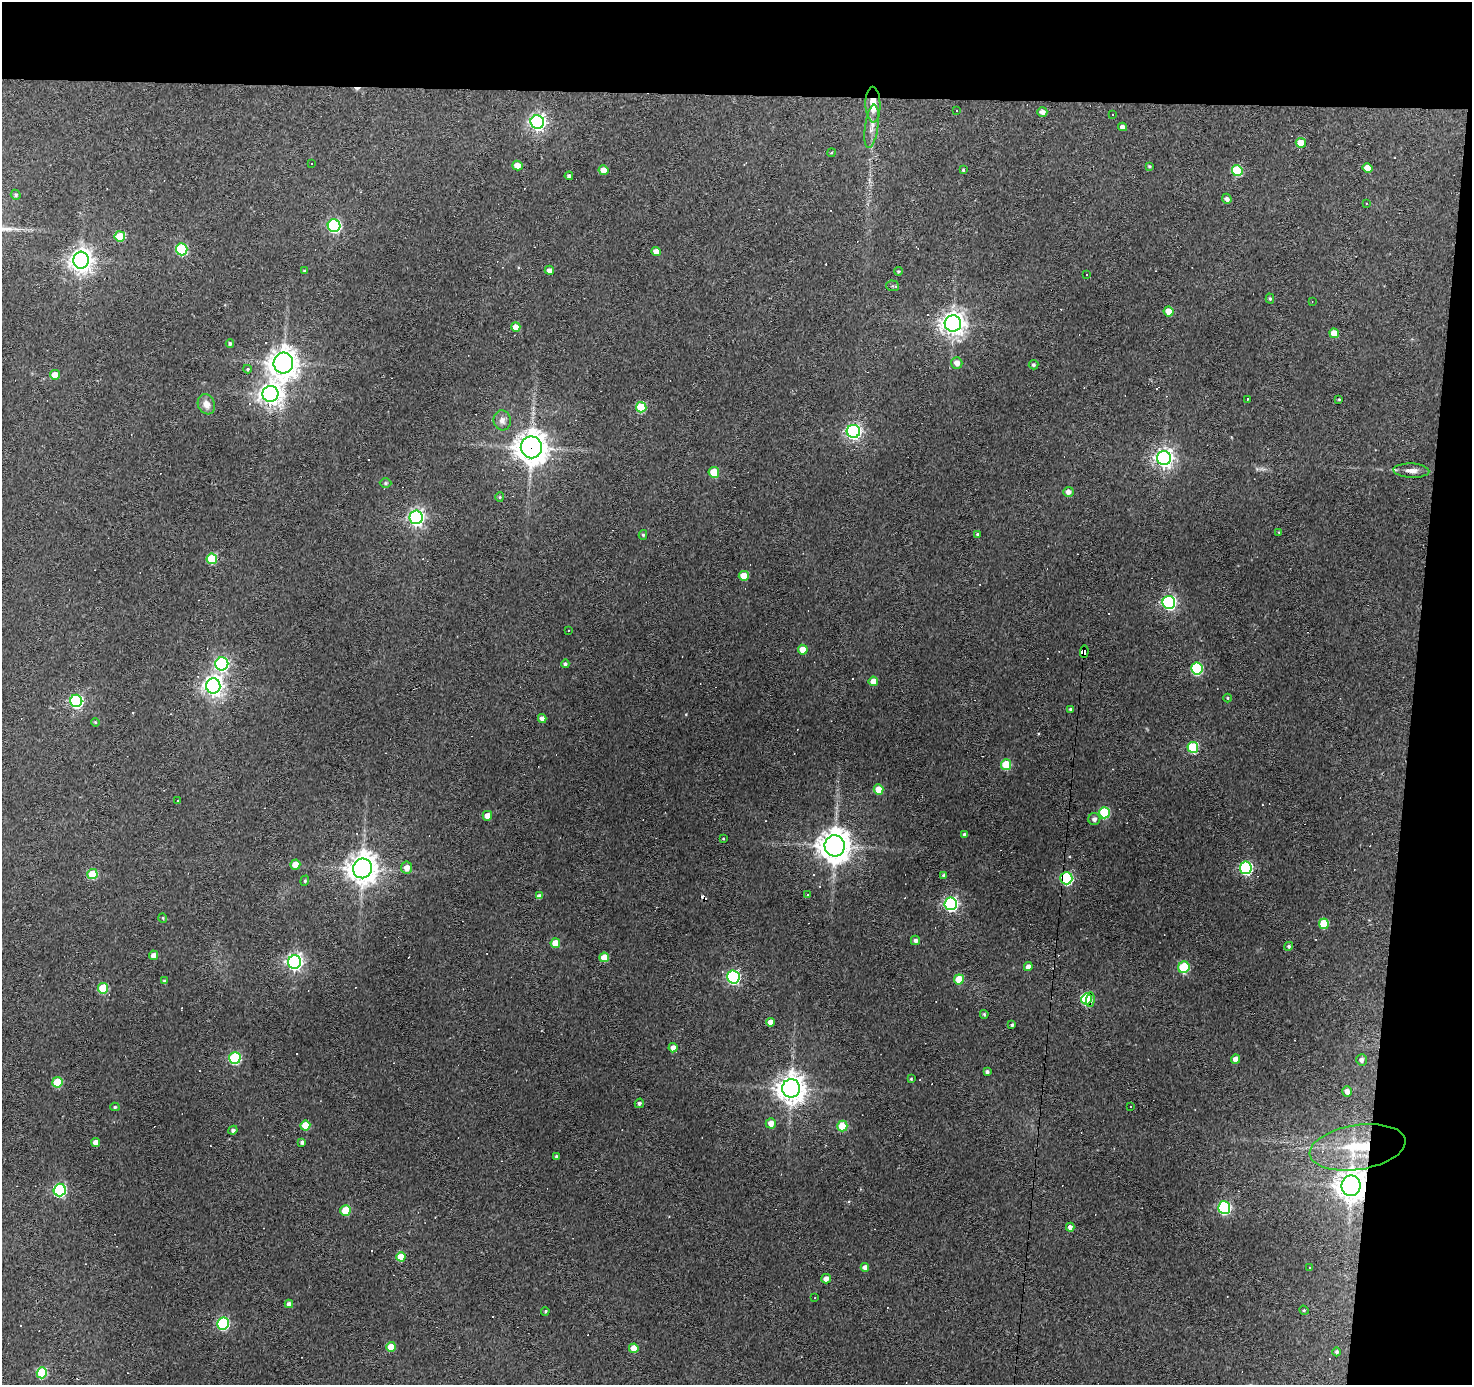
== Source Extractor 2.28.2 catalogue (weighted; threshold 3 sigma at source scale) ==
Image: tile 3 of 3 x 3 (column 3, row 1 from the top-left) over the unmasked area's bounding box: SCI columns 2942-4411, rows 2955-4337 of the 4411 x 4436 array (HDU 1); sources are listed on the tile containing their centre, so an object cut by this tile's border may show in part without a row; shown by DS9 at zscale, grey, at full resolution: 1 PNG px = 1 image px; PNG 1474 x 1387 px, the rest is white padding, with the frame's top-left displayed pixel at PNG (2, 2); every listed detection drawn as its Kron ellipse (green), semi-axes under 4 PNG px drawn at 4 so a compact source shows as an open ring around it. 11% of this frame is shown black and not used: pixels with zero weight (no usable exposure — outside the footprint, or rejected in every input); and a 3 px margin inside the footprint's outer edge (the drizzle kernel's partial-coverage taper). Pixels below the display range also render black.
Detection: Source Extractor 2.28.2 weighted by HDU 2 'WHT'; one run over the whole footprint, this tile lists its part. Background 0.112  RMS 0.0086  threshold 0.0389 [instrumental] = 3 sigma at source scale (4.5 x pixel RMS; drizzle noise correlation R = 1.50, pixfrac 1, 0.05/0.05 arcsec/px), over >= 5 px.
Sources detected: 197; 42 cosmic-ray / hot-pixel residue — neither listed nor drawn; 1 inside a brighter listed object's ellipse — not listed separately; the other 154 listed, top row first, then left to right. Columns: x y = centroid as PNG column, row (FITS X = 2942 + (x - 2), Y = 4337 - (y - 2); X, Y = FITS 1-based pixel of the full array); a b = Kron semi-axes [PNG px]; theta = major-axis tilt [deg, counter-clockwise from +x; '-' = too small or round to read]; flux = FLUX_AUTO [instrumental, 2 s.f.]
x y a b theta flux
873 105 18 7 -88 14
956 110 3 3 - 4.2
1042 112 5 4 - 3.8
1112 114 2 2 - 0.73
537 122 7 6 - 310
872 126 22 6 82 7.1
1123 127 4 4 - 4
1301 143 5 5 - 14
831 153 4 3 - 0.8
312 163 3 3 - 1.7
517 165 5 5 - 8
1149 166 4 3 - 0.93
1367 168 5 5 - 11
604 170 5 5 - 9
963 170 3 3 - 1
1237 171 6 5 - 45
569 176 4 4 - 2.4
16 195 5 4 - 1.5
1227 199 5 4 - 2.8
1366 203 3 2 - 0.56
334 226 6 6 - 140
120 236 5 5 - 21
182 249 6 5 - 64
656 252 5 4 - 6
81 260 8 7 - 730
549 270 4 4 - 4.6
305 271 4 3 - 1.3
898 271 4 4 - 1.2
1086 275 3 3 - 2.4
892 286 6 5 - 1.5
1270 299 5 4 - 1.3
1312 302 3 2 - 0.6
1169 311 5 4 - 11
953 324 8 8 - 690
516 327 5 4 - 8
1334 333 5 4 - 14
230 343 4 4 - 1.7
283 363 10 10 - 990
957 363 6 5 - 6.3
1033 365 5 4 - 1.8
248 369 4 4 - 0.97
55 375 5 5 - 13
270 394 8 8 - 610
1247 399 3 2 - 0.75
1339 399 4 4 - 0.96
206 404 10 8 -69 6.2
641 407 5 5 - 40
502 420 10 8 -82 4.8
853 431 6 6 - 240
531 447 11 10 - 1200
1164 458 7 7 - 450
1411 471 18 7 -2 6.2
714 472 5 5 - 23
386 483 6 5 - 1.3
1068 492 5 5 - 4.1
500 497 5 4 - 1
416 517 7 6 - 290
1279 532 3 3 - 0.71
978 534 4 3 - 1.1
643 535 5 4 - 1.4
212 559 5 5 - 34
744 576 5 5 - 16
1169 602 6 6 - 200
568 631 3 2 - 0.63
803 650 5 5 - 11
1084 652 6 4 87 200
222 664 6 6 - 160
565 664 4 4 - 1.8
1197 669 6 5 - 85
873 681 5 4 - 7.5
213 686 7 7 - 520
1227 698 4 3 - 0.7
76 701 6 6 - 140
1070 709 3 3 - 1
542 718 4 4 - 4.2
95 722 4 3 - 0.81
1193 747 5 5 - 59
1006 765 5 5 - 30
878 790 5 5 - 15
178 800 2 2 - 0.56
1104 813 6 5 - 56
487 816 5 4 - 7.8
1094 819 6 6 - 3.3
964 834 4 3 - 1.3
723 839 4 3 - 0.79
835 846 10 10 - 1300
295 865 5 5 - 14
363 868 10 9 - 1100
407 868 6 5 - 7.2
1246 868 6 6 - 130
92 874 5 5 - 32
944 875 4 3 - 2.4
1066 878 6 6 - 120
305 881 5 4 - 1.1
808 895 4 3 - 0.74
540 896 4 4 - 3.7
951 904 6 6 - 210
163 918 5 3 - 0.79
1324 924 5 5 - 32
915 940 4 4 - 2.9
555 943 5 5 - 14
1289 946 5 4 - 1.6
154 955 5 4 - 5.8
604 957 5 5 - 16
295 962 7 6 - 290
1028 967 4 4 - 4.3
1184 967 6 5 - 48
733 977 6 6 - 150
959 979 5 5 - 20
164 981 4 3 - 1.5
103 988 5 5 - 44
1086 999 5 5 - 84
1090 1000 7 3 85 120
984 1014 4 3 - 1.5
771 1022 4 4 - 6.3
1012 1025 3 3 - 1.7
673 1048 5 4 - 5.2
235 1058 6 5 - 83
1235 1059 4 4 - 7
1361 1060 6 5 - 3
987 1072 4 3 - 2.1
911 1079 4 3 - 0.9
57 1082 5 5 - 33
791 1088 9 9 - 1000
1347 1091 5 4 - 4.7
639 1103 5 4 - 2.1
115 1107 4 4 - 1.1
1131 1107 3 2 - 1
771 1123 5 5 - 6.4
305 1125 5 5 - 21
842 1126 5 5 - 33
233 1130 4 4 - 2
302 1142 4 3 - 2
96 1143 4 4 - 6.5
1358 1147 48 22 9 62
556 1156 3 3 - 1.4
1351 1186 10 9 - 1000
60 1190 6 6 - 140
1224 1208 6 6 - 120
345 1210 5 5 - 27
1070 1227 4 4 - 3.8
401 1257 5 4 - 15
865 1267 4 4 - 4.3
1310 1268 3 2 - 1
826 1279 5 4 - 4.8
815 1298 2 2 - 0.54
289 1304 4 4 - 3.8
1304 1310 5 4 - 1.1
545 1311 4 3 - 1
223 1324 6 6 - 100
391 1347 5 5 - 18
634 1348 5 4 - 14
1337 1352 4 4 - 1.7
42 1373 5 5 - 56
Overlapping masked pixels (flux is a lower limit): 7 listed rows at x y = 873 105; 531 447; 1084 652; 1066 878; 1090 1000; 1358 1147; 1351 1186